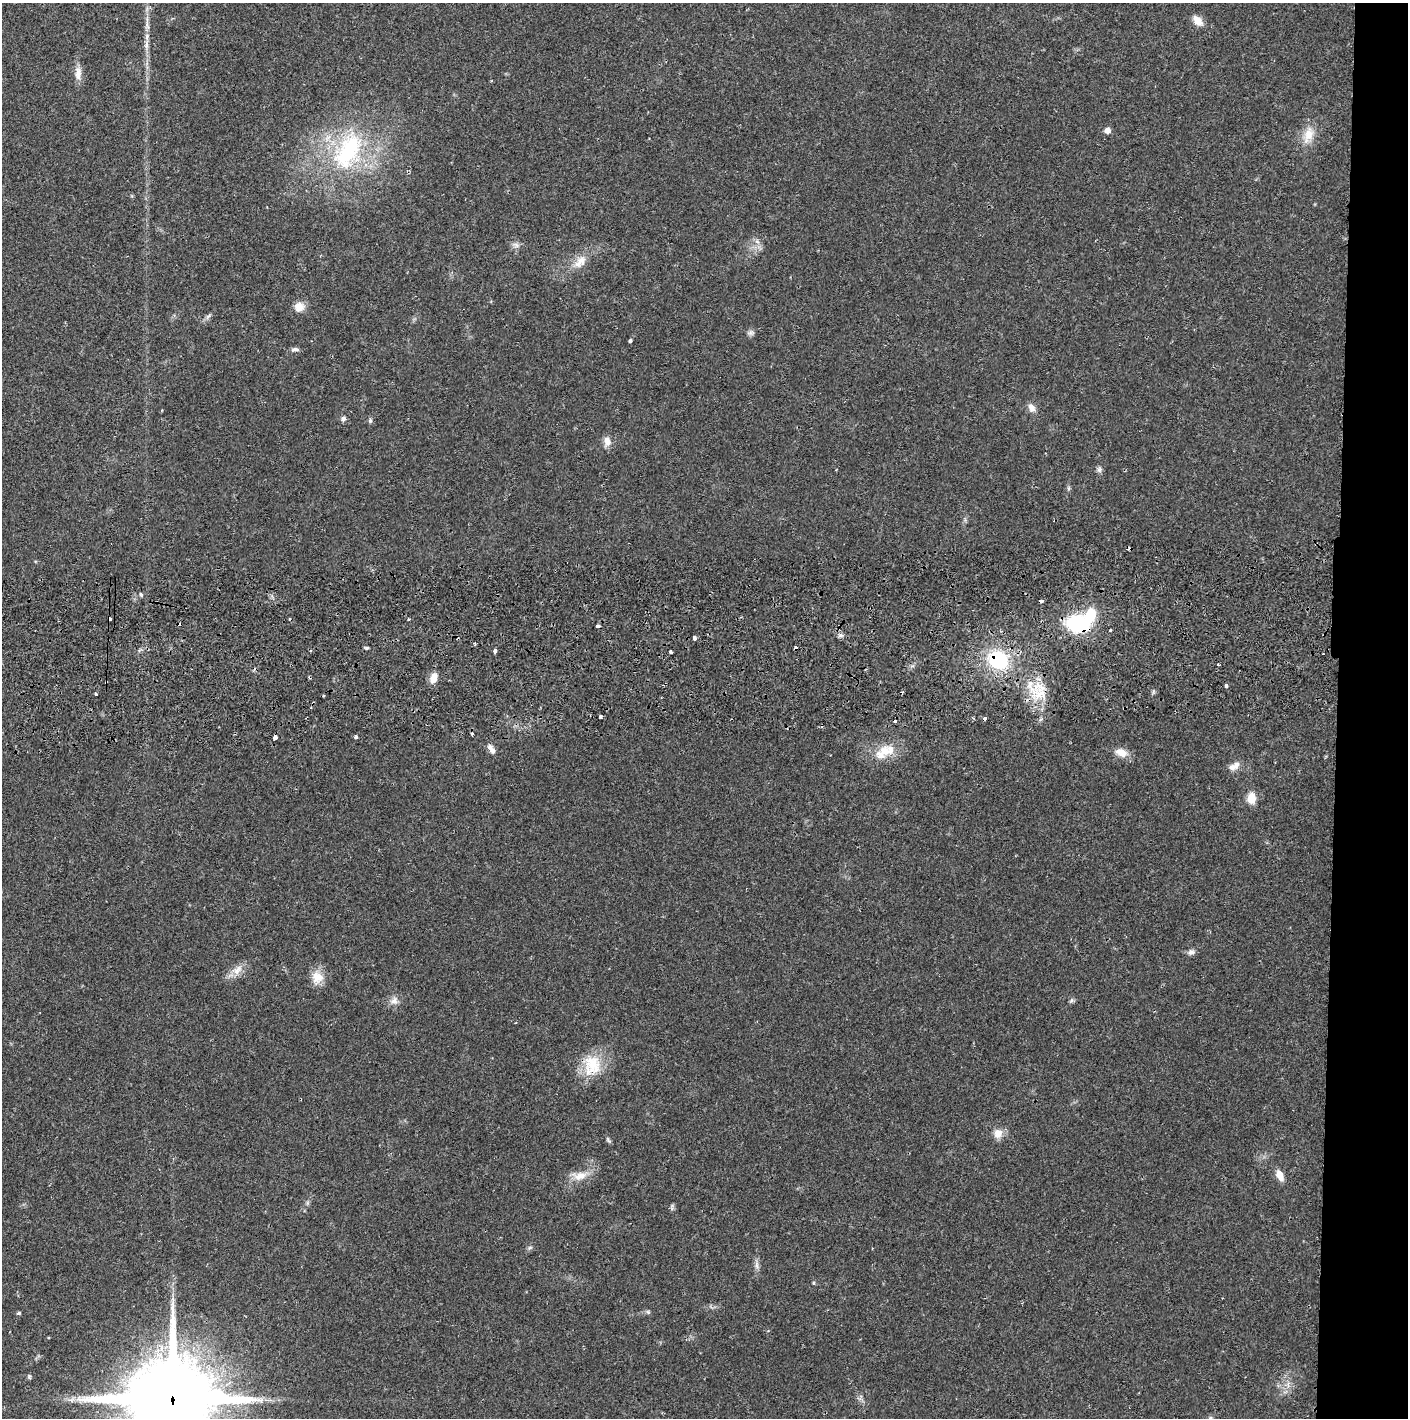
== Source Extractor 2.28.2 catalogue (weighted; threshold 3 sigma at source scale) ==
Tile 6 of 3 x 3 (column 3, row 2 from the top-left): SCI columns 2816-4221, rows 1471-2886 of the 4229 x 4360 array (HDU 1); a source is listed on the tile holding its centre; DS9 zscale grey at full resolution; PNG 1410 x 1420 px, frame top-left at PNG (2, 3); no overlay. Shown black and unused: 5% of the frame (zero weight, under 2 of 3 exposures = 3% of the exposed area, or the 3 px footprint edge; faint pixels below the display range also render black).
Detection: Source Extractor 2.28.2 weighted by HDU 2 'WHT'; one run over the whole footprint, this tile lists its part. Background 0.0221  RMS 0.0035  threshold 0.0157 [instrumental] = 3 sigma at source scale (4.5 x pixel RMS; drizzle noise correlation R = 1.50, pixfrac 1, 0.05/0.05 arcsec/px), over >= 5 px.
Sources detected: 74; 1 inside a brighter object's white glare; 11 cosmic-ray / hot-pixel residue — not listed; the other 62 listed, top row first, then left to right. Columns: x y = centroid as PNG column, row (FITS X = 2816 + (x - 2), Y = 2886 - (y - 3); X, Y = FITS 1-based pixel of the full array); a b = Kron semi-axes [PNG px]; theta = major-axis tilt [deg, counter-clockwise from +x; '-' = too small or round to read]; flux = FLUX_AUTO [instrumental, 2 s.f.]
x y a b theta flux
1198 21 14 8 -49 3.1
147 45 16 4 85 2
78 73 20 8 87 2.9
1107 130 6 5 - 2.2
1308 135 24 12 71 5.6
348 151 62 34 62 44
757 242 7 4 -20 0.82
516 245 9 6 -16 1.3
580 262 21 11 46 4.6
299 307 13 12 - 3.2
208 316 11 4 42 0.93
750 333 9 6 12 1
630 341 3 3 - 1.2
295 349 12 5 0 1
1031 408 11 8 -61 2
343 419 7 6 - 0.98
370 420 6 5 - 0.6
607 441 12 9 -82 2.6
1099 470 8 6 76 0.95
1068 488 6 4 89 0.57
141 595 4 3 - 2.1
1041 601 4 3 - 1.7
1078 624 20 15 -3 30
1110 630 3 2 - 0.6
840 635 6 5 - 0.86
694 638 4 3 - 2.7
475 643 3 3 - 0.58
366 648 5 4 - 0.47
495 651 4 3 - 2.1
670 652 3 3 - 1.6
998 660 17 14 -42 26
1218 664 3 3 - 0.75
433 678 11 8 73 3.3
1226 686 4 3 - 1.6
96 694 3 3 - 0.44
1040 694 24 14 20 8.1
600 717 3 3 - 1.5
356 737 3 3 - 0.9
275 738 4 3 - 8.9
491 749 14 7 -56 1.8
887 750 26 14 11 8
1121 752 16 10 -19 3.7
1234 766 16 8 30 2.5
1251 798 11 8 85 5.3
1191 952 9 7 8 1.4
237 970 18 10 47 3.4
317 977 16 14 -54 4.9
1071 1000 8 3 19 0.56
394 1001 11 10 - 2.1
592 1065 30 23 79 12
998 1133 12 11 - 3.3
608 1140 8 5 -49 0.64
1280 1175 12 7 -64 3.3
579 1176 21 11 10 4.7
307 1203 7 4 72 0.6
672 1207 10 3 81 0.59
530 1248 7 4 21 0.65
757 1265 12 4 -90 1.4
648 1312 6 5 - 0.55
19 1313 3 3 - 1.1
29 1377 6 4 -70 0.55
172 1399 28 27 - 4300
Overlapping masked pixels (flux is a lower limit): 5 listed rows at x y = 1041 601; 1078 624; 998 660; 275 738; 172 1399
Isophote crosses this tile's border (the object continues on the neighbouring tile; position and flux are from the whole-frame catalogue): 1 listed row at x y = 172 1399